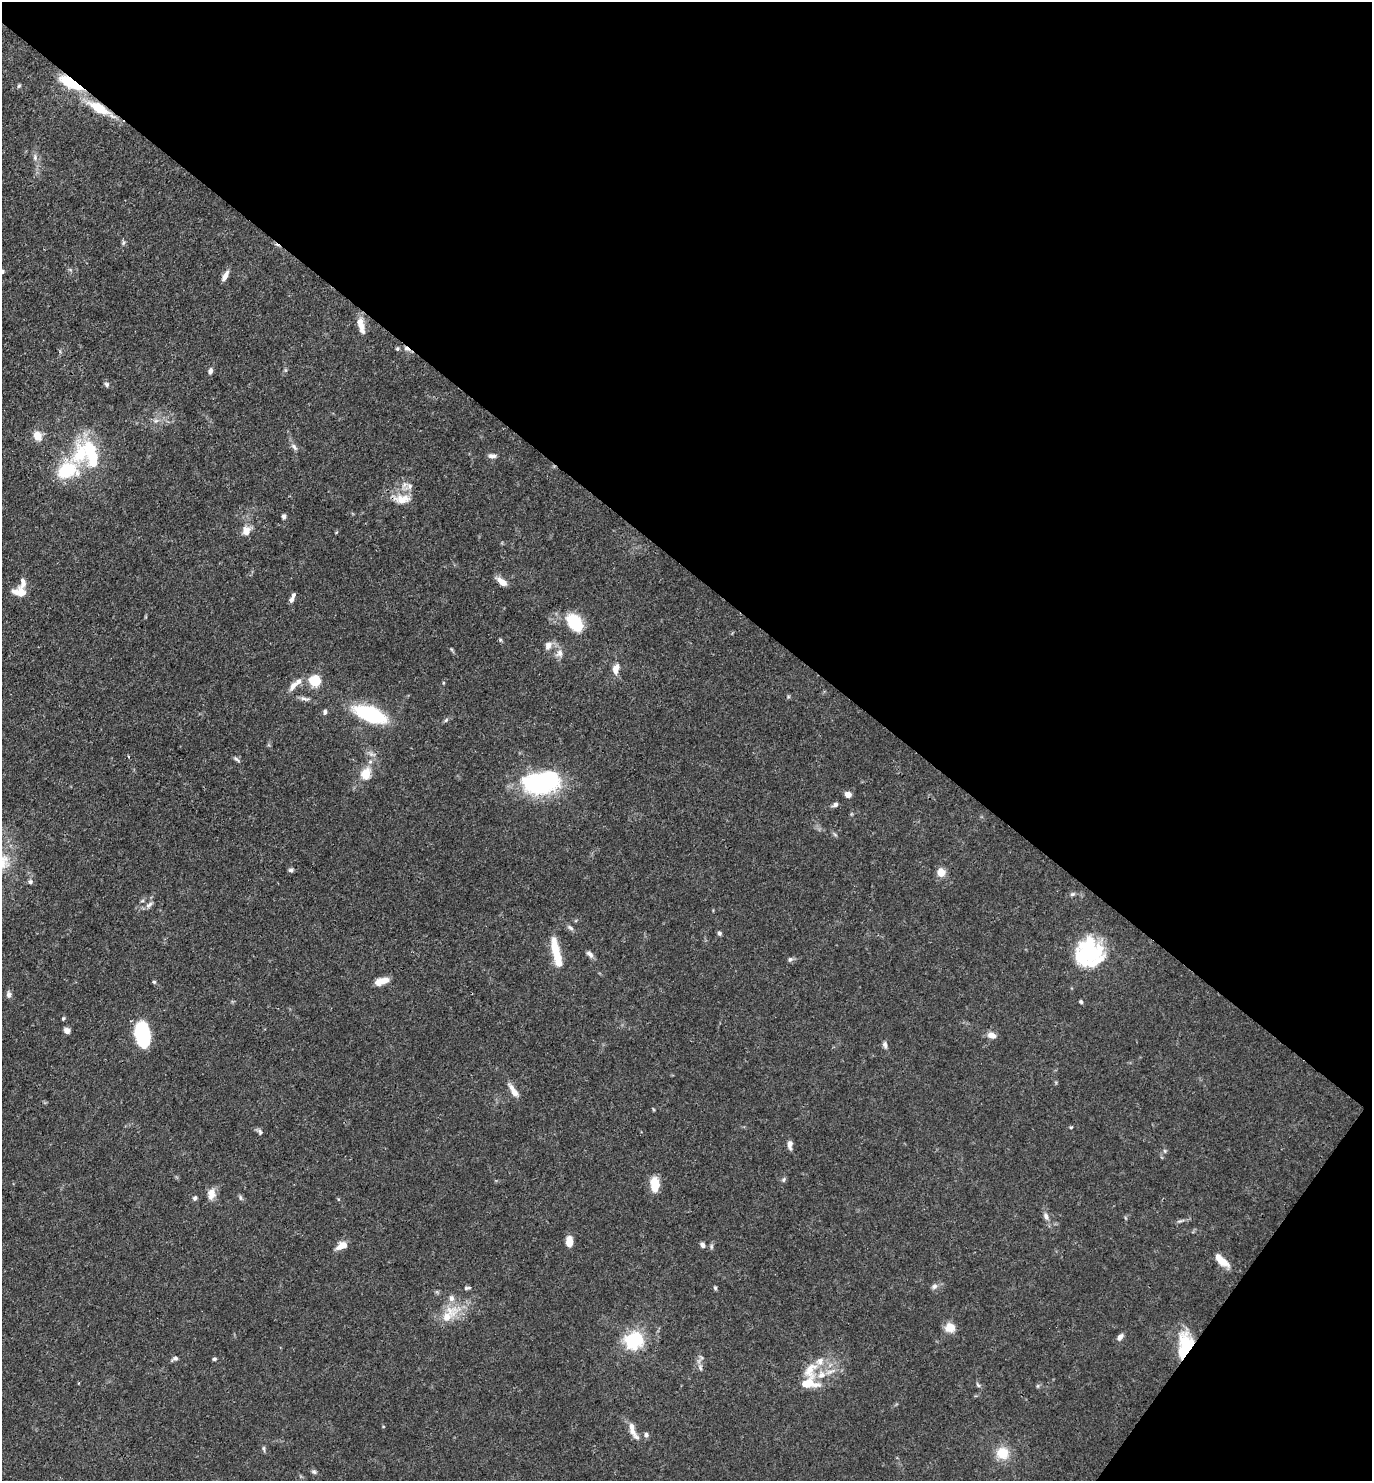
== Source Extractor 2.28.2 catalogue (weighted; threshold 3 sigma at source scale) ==
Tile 8 of 4 x 4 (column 4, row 2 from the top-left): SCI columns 4404-5773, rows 2961-4439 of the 5924 x 5919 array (HDU 1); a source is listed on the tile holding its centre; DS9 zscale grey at full resolution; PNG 1374 x 1483 px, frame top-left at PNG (2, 2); no overlay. Shown black and unused: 41% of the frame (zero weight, under 3 of 4 exposures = <1% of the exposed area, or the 3 px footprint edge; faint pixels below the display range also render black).
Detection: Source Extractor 2.28.2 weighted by HDU 2 'WHT'; one run over the whole footprint, this tile lists its part. Background 0.0878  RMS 0.0038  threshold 0.017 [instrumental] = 3 sigma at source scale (4.5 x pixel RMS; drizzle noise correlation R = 1.50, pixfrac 1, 0.05/0.05 arcsec/px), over >= 5 px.
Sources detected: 113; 2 inside a brighter object's white glare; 1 cosmic-ray / hot-pixel residue — not listed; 13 inside a brighter listed object's ellipse — not listed separately; the other 97 listed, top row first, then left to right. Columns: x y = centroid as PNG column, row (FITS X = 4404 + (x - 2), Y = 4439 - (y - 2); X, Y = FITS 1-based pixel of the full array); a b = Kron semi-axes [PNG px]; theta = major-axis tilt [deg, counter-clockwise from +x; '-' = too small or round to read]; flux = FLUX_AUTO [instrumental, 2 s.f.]
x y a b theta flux
71 83 24 9 -28 18
19 86 6 4 66 0.58
99 108 26 9 -30 13
35 157 10 6 82 1.4
123 243 7 4 89 0.67
2 271 5 5 - 0.7
225 276 13 5 59 2.4
360 324 18 8 -73 4.3
397 349 5 5 - 0.65
210 371 8 5 74 1.3
107 384 7 6 - 0.89
156 421 7 4 1 0.97
37 436 12 9 -63 4.1
294 447 12 5 -48 1.3
80 454 37 23 84 21
492 456 10 6 -3 1.5
404 485 12 5 63 1.7
410 486 8 6 78 1.4
402 499 22 11 3 6.1
284 516 6 5 - 0.93
246 531 11 9 76 3.8
502 582 13 6 -38 3.6
19 592 17 11 -8 4.6
291 600 8 6 63 1.4
575 623 20 13 -50 17
548 645 12 8 64 2.2
559 653 12 9 58 2.4
616 669 12 7 78 3.6
315 681 8 7 - 16
443 683 5 3 - 0.38
293 685 16 7 53 2.8
788 697 6 4 72 0.47
305 699 16 5 -10 1.5
325 712 6 5 - 0.96
370 714 22 10 -21 48
446 720 7 4 46 0.68
128 757 4 3 - 0.52
236 759 10 4 -38 0.86
365 774 15 11 62 6.7
542 783 40 22 8 50
848 794 7 6 - 2.4
835 805 8 5 26 1.2
291 870 7 5 1 0.83
941 872 9 8 - 4.4
30 882 6 5 - 0.91
1072 894 8 5 26 0.76
149 905 11 6 33 1.6
570 928 10 5 -32 1
719 933 5 5 - 0.8
555 948 24 9 -83 8.2
1087 953 31 26 46 33
590 954 11 6 -42 1.5
790 959 7 6 - 0.82
382 981 16 7 16 4.9
154 982 5 4 - 0.55
9 995 8 6 -82 1.5
1081 1002 5 4 - 0.61
63 1018 5 4 - 0.5
67 1031 7 6 - 1.8
143 1034 20 11 -79 35
991 1035 10 7 -20 2.7
885 1045 9 5 -78 1.3
514 1092 13 7 -50 3
1071 1127 5 3 - 0.39
260 1132 9 5 -69 0.96
790 1145 10 5 -89 1.9
1165 1151 5 5 - 0.63
784 1180 7 5 57 0.71
655 1184 16 9 -86 7.3
211 1194 15 10 83 3.4
240 1197 8 5 -83 0.75
195 1198 6 5 - 0.88
1046 1216 12 6 -65 1.8
569 1242 10 6 87 5.5
703 1245 7 5 -55 1.3
339 1247 12 9 34 2.5
1222 1260 21 8 -43 5.3
934 1286 8 7 - 1.3
467 1288 10 4 9 0.89
715 1288 6 4 -73 0.6
449 1315 31 15 46 10
950 1327 11 10 - 5
1120 1337 9 6 50 1.6
633 1341 7 6 - 120
1185 1344 31 16 80 15
175 1359 9 5 24 0.98
214 1359 6 4 14 0.59
700 1368 8 4 -68 0.91
810 1370 26 18 80 8.3
830 1372 17 5 20 2.7
978 1385 8 4 -54 0.66
1038 1386 6 4 89 0.52
633 1431 25 7 -67 3.8
646 1435 7 6 - 1
264 1449 9 3 -81 0.65
1002 1453 16 15 - 7.5
314 1472 7 5 -24 0.83
Overlapping masked pixels (flux is a lower limit): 3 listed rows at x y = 71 83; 99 108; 1185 1344
Isophote crosses this tile's border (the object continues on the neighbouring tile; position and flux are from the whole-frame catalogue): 1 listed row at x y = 2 271